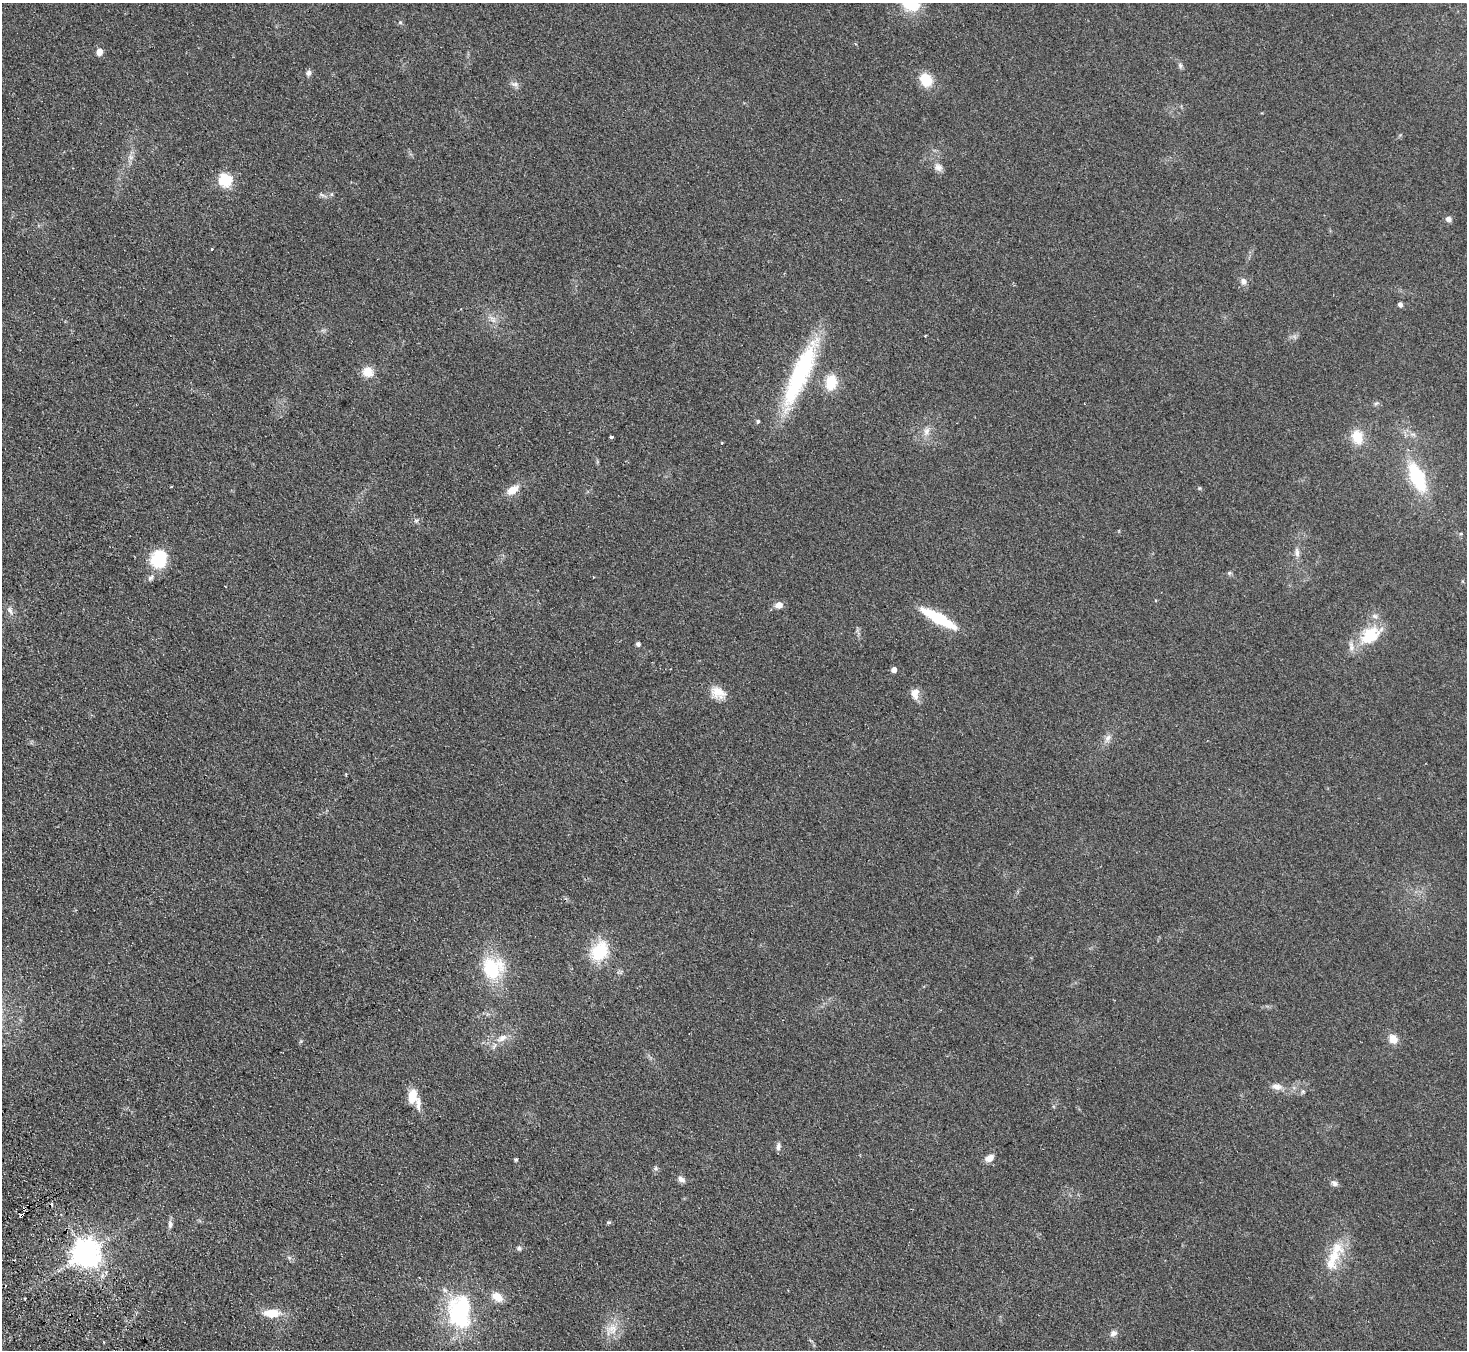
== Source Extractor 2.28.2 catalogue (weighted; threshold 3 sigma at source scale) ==
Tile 7 of 4 x 4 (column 3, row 2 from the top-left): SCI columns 2980-4444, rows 2892-4239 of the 5958 x 5920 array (HDU 1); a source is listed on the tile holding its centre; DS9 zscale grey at full resolution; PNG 1469 x 1352 px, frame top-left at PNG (2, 3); no overlay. Shown black and unused: <1% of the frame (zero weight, under 2 of 3 exposures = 3% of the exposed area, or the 3 px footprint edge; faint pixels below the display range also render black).
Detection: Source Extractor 2.28.2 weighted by HDU 2 'WHT'; one run over the whole footprint, this tile lists its part. Background 0.113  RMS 0.012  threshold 0.0527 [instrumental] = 3 sigma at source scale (4.5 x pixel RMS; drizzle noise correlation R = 1.50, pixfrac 1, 0.05/0.05 arcsec/px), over >= 5 px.
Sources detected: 75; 2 cosmic-ray / hot-pixel residue — not listed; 3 inside a brighter listed object's ellipse — not listed separately; the other 70 listed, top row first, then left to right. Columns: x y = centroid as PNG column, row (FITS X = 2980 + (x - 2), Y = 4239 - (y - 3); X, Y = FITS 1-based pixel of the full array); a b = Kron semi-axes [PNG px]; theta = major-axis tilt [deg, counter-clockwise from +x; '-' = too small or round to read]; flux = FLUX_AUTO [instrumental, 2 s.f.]
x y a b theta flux
911 4 18 12 -14 38
400 22 6 5 - 1.6
99 52 5 5 - 14
1180 65 9 5 -64 2.6
308 73 8 7 - 3.4
926 80 13 10 -58 29
515 84 11 7 -6 4.3
131 157 7 6 - 3.3
938 167 11 10 - 6
225 180 6 6 - 130
332 194 6 4 89 1.5
322 195 13 3 -26 2.6
1448 219 7 6 - 4.3
212 249 3 3 - 2.1
1243 281 10 8 -80 5
1400 304 5 4 - 3.9
493 319 13 6 -53 6
925 336 3 3 - 1.8
368 372 11 10 - 16
800 374 82 19 66 130
831 382 15 11 81 28
1376 403 7 4 19 1.8
758 421 5 4 - 1.8
926 431 13 8 69 7.3
1413 434 7 4 -19 2.4
611 437 3 3 - 4.2
1357 437 17 12 -77 22
1417 477 25 11 -66 84
1199 488 6 4 -71 1.3
513 490 15 9 33 14
416 520 8 4 8 2.2
1461 534 5 3 - 1.2
1297 553 14 6 -86 5.5
159 559 22 19 70 39
1229 573 6 5 - 1.8
593 577 3 2 - 0.86
779 605 10 8 16 6.8
10 610 12 6 -62 4.8
938 618 37 8 -29 70
1370 635 32 19 34 43
638 644 4 4 - 3.3
894 669 4 4 - 7.5
718 693 20 14 -26 15
915 693 15 10 -84 9.6
1108 738 11 8 58 5.5
600 951 27 19 54 43
493 968 27 27 - 61
502 1038 15 9 28 10
1393 1039 11 9 -55 12
1276 1087 14 8 -9 7.5
1303 1092 7 5 -90 2.1
412 1096 17 10 82 17
778 1146 10 6 83 3.6
989 1158 10 7 35 8.8
516 1159 4 3 - 1.8
655 1168 6 4 89 2
681 1179 10 7 -31 4.4
1334 1183 9 7 -28 4.1
22 1215 4 3 - 9.6
608 1222 7 4 -5 1.6
170 1224 13 6 89 3.9
519 1248 7 5 -13 2.6
86 1253 9 8 - 1500
1334 1256 43 15 71 38
497 1297 15 10 -39 12
25 1298 3 2 - 1.4
460 1312 38 25 87 130
272 1313 20 10 0 20
612 1329 16 13 89 16
1113 1333 10 7 30 4.5
Overlapping masked pixels (flux is a lower limit): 1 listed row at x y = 22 1215
Isophote crosses this tile's border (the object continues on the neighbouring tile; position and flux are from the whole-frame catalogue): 1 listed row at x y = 911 4